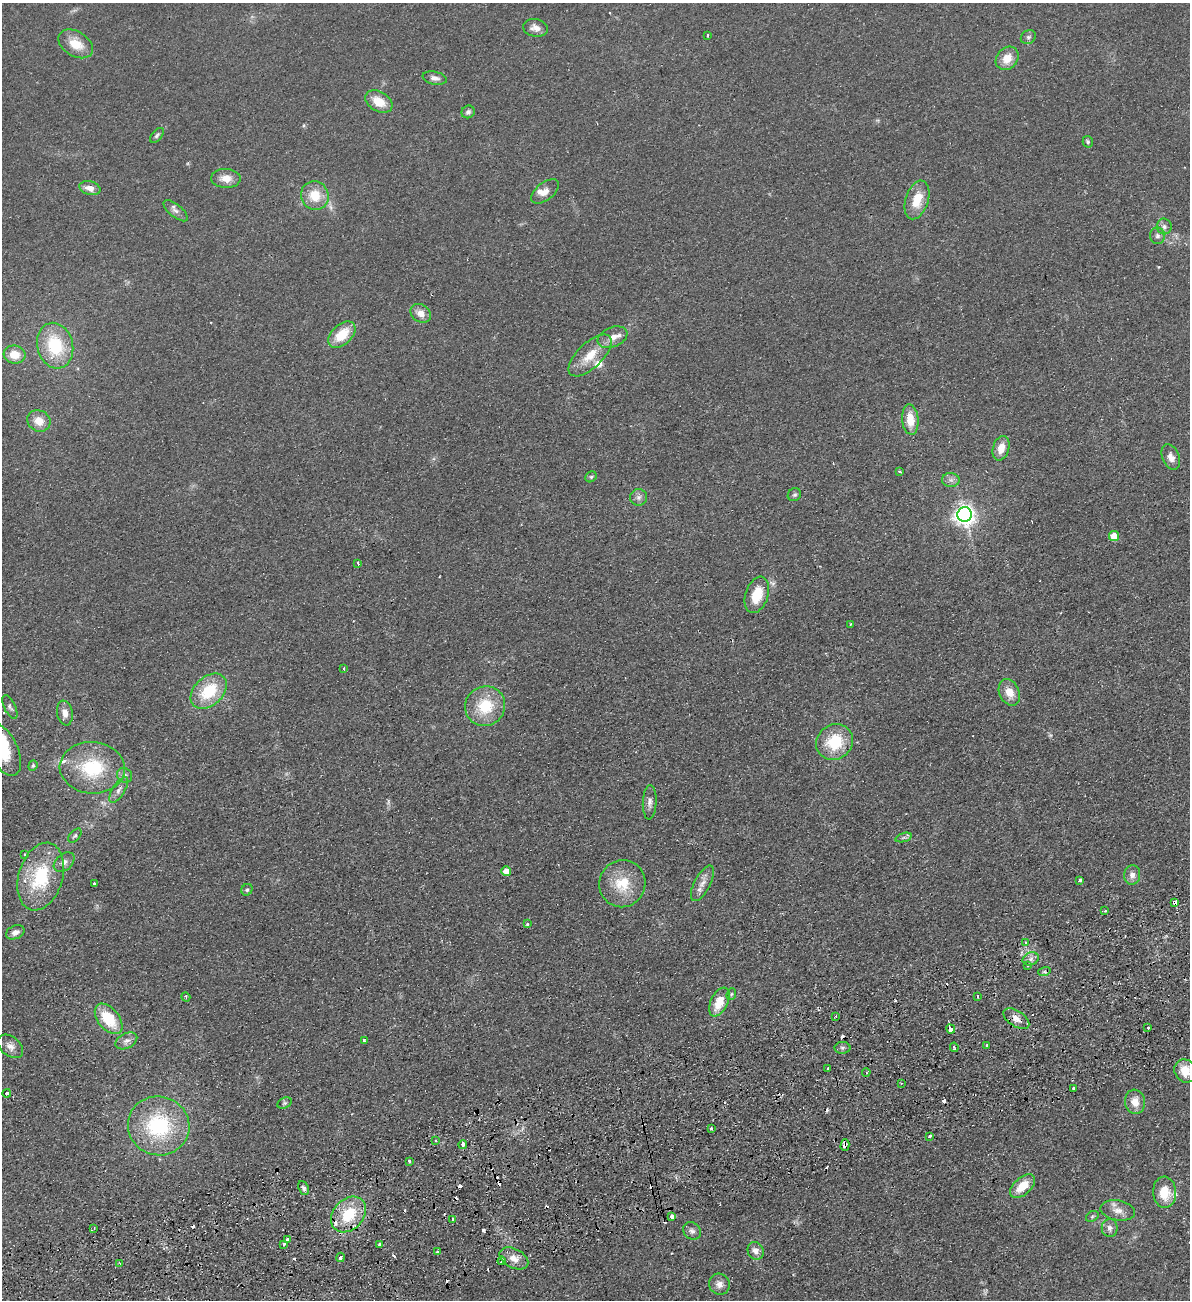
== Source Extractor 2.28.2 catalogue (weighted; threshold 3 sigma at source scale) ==
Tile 7 of 4 x 4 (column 3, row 2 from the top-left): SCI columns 2544-3731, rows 2650-3947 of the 5207 x 5300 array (HDU 1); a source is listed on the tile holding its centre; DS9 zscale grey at full resolution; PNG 1192 x 1302 px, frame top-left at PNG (2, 3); each listed source drawn as its Kron ellipse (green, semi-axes under 4 px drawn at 4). Shown black and unused: <1% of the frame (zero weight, under 2 of 3 exposures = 3% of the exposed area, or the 3 px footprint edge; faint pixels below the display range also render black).
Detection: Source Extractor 2.28.2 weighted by HDU 2 'WHT'; one run over the whole footprint, this tile lists its part. Background 0.0587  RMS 0.009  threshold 0.0405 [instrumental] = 3 sigma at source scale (4.5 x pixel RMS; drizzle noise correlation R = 1.50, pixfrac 1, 0.05/0.05 arcsec/px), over >= 5 px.
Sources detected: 149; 20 cosmic-ray / hot-pixel residue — neither listed nor drawn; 7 inside a brighter listed object's ellipse — not listed separately; the other 122 listed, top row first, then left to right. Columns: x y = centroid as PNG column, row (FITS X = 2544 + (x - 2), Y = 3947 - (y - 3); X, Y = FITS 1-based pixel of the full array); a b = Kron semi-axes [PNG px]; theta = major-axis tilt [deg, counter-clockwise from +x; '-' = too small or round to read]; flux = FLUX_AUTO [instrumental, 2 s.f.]
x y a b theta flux
535 28 12 8 -9 6.1
708 35 3 2 - 1.8
1028 37 8 6 33 2.2
76 44 19 12 -31 16
1007 58 12 10 50 12
435 78 12 6 -11 4.1
379 101 15 9 -31 15
468 112 7 6 - 2.7
157 135 9 5 49 1.9
1088 142 6 5 - 1.6
226 178 15 9 -2 9.5
90 188 11 6 -13 6.6
545 191 16 8 38 6.4
315 195 14 13 - 19
917 200 20 11 72 19
176 211 15 6 -40 4.2
1164 226 8 7 - 3.5
1157 236 8 7 - 2.9
421 313 11 8 -34 7.3
342 335 16 10 43 22
612 337 15 10 23 7.3
55 346 23 18 -75 46
15 355 11 9 -6 13
590 355 27 12 44 19
910 420 15 8 -84 15
39 421 12 10 -28 10
1001 448 12 8 74 10
1171 457 13 8 -68 5.9
900 471 4 3 - 1.8
591 477 6 5 - 1.6
951 480 9 7 0 3.4
794 495 7 6 - 1.8
639 497 8 8 - 3.8
965 514 7 7 - 550
1114 536 5 5 - 19
358 564 3 3 - 7.3
757 595 19 11 71 21
850 624 4 3 - 0.77
344 668 3 3 - 2.9
209 691 21 14 42 37
1009 692 14 10 -65 11
485 706 20 19 - 33
10 707 13 5 -64 2.6
65 713 12 7 -79 6.6
835 742 19 17 36 36
3 750 28 14 -64 31
33 766 5 4 - 1.3
92 768 32 25 -4 53
124 775 8 7 - 3
119 790 15 6 58 4.1
650 802 17 7 87 4.7
75 836 8 5 51 1.8
904 837 8 3 19 1.7
25 854 3 2 - 1.2
64 862 12 8 41 4.5
506 871 5 4 - 10
1132 875 9 8 - 5.3
41 877 35 22 73 54
1080 880 4 3 - 2.3
94 883 3 2 - 1.1
702 883 20 8 62 7.7
622 884 24 23 - 27
247 890 6 5 - 1.7
1175 902 4 3 - 23
1105 911 3 2 - 2
527 924 3 3 - 4.9
15 932 10 6 25 4.6
1026 942 4 3 - 1.7
1031 959 8 6 23 3.4
1027 965 4 3 - 2
1044 972 6 4 18 1.7
731 994 6 4 68 1.3
978 996 3 2 - 1.4
186 997 5 3 - 1.1
719 1002 15 8 65 18
836 1016 3 3 - 1.1
109 1019 17 10 -51 31
1016 1019 14 8 -33 7.8
1148 1028 3 3 - 3
951 1029 5 4 - 9.4
364 1040 3 2 - 1.9
126 1041 11 7 28 4.4
987 1045 3 3 - 3.5
10 1046 14 9 -39 6
954 1047 5 3 - 2.3
842 1048 8 6 -1 2.3
827 1068 3 2 - 0.73
1185 1071 12 10 -62 15
866 1072 4 4 - 1.3
901 1083 3 2 - 0.73
1074 1089 4 3 - 4.7
7 1093 4 3 - 2.3
1135 1102 12 10 -80 10
285 1103 7 5 26 1.7
159 1126 31 29 -18 79
711 1128 3 3 - 1.9
929 1136 3 3 - 5.4
436 1140 3 3 - 1.6
463 1144 4 3 - 5.8
845 1145 6 4 74 6.1
409 1161 3 3 - 3.9
1022 1186 15 8 42 17
304 1188 7 5 -65 2.2
1165 1192 15 11 -86 19
1118 1210 17 10 -11 7.9
349 1214 20 15 47 34
1092 1216 7 5 30 1.3
672 1217 4 4 - 8.6
453 1220 3 3 - 3.6
94 1228 4 3 - 0.94
1110 1228 9 8 - 4.4
692 1231 10 8 -44 3.4
287 1240 3 3 - 16
284 1244 4 3 - 2.1
380 1244 3 3 - 10
756 1251 9 7 -63 6.3
438 1252 3 3 - 3.4
341 1257 5 3 - 5
514 1258 15 9 -28 8.4
502 1261 4 3 - 4.8
120 1264 3 3 - 1
719 1284 11 10 - 5.8
Overlapping masked pixels (flux is a lower limit): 3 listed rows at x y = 1175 902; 1016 1019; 845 1145
Isophote crosses this tile's border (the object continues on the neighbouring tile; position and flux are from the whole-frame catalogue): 2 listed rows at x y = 3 750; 1185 1071